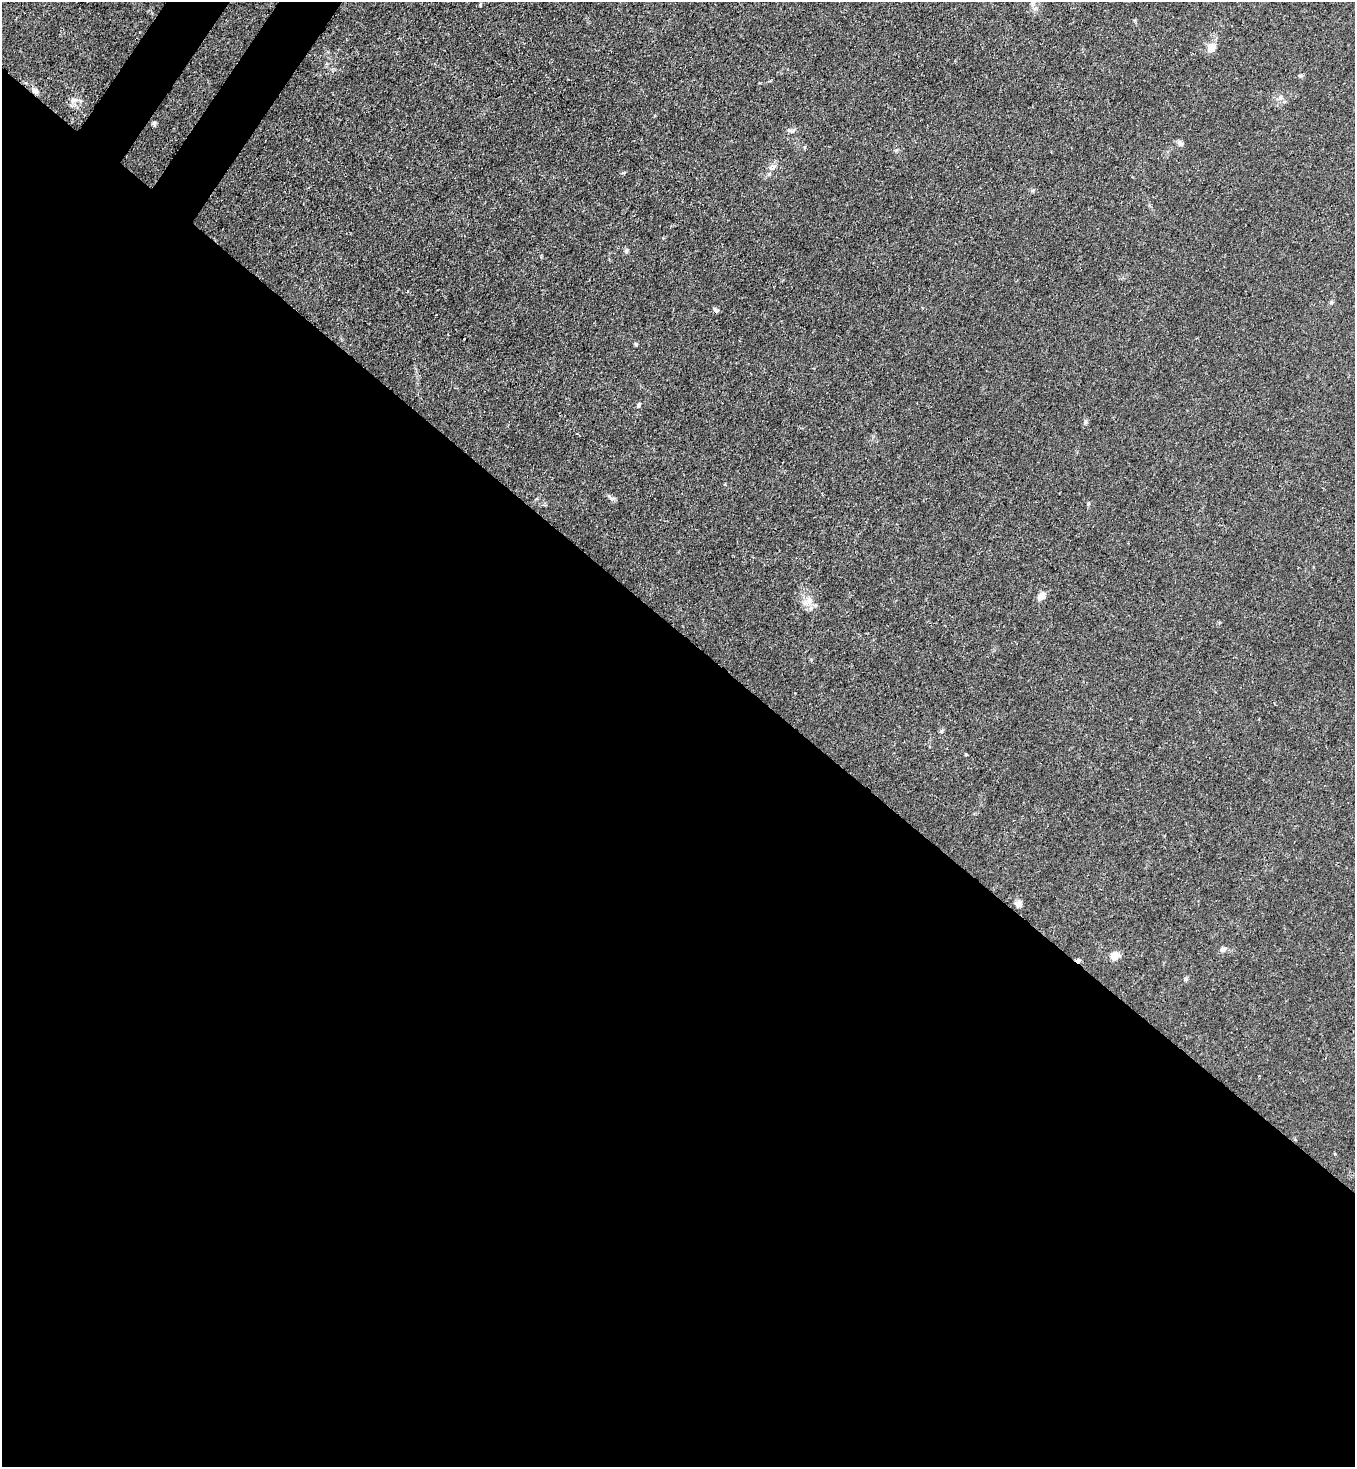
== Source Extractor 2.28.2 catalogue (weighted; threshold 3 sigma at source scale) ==
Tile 14 of 4 x 4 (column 2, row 4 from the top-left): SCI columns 1717-3069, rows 60-1524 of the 6000 x 5978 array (HDU 1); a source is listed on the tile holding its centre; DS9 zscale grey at full resolution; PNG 1357 x 1469 px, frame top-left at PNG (2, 2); no overlay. Shown black and unused: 58% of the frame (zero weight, under 3 of 4 exposures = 7% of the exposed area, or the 3 px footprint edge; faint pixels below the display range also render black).
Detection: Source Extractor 2.28.2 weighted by HDU 2 'WHT'; one run over the whole footprint, this tile lists its part. Background 0.02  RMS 0.0026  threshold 0.0118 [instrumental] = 3 sigma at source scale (4.5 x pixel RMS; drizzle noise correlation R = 1.50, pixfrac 1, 0.05/0.05 arcsec/px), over >= 5 px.
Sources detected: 24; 1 cosmic-ray / hot-pixel residue — not listed; the other 23 listed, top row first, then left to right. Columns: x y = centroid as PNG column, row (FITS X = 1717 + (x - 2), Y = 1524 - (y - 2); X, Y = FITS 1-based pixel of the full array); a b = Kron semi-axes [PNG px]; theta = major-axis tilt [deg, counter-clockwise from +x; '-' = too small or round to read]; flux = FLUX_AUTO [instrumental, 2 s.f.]
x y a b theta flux
1035 9 7 4 -18 0.53
1211 48 11 10 - 2.6
1301 76 7 5 0 0.43
35 91 12 7 -37 1.3
1280 98 7 4 18 0.53
74 100 11 8 -10 1.4
154 124 5 4 - 0.5
1181 144 9 6 -20 0.77
772 167 13 6 21 1.2
626 251 8 5 -71 0.48
407 291 3 3 - 0.28
716 310 8 5 -43 0.63
636 344 5 5 - 0.31
639 405 6 5 - 0.41
1088 503 5 4 - 0.31
1041 597 9 6 52 2.6
809 600 10 6 -84 1.4
966 754 3 3 - 0.47
1019 903 9 8 - 1.2
1223 949 7 6 - 0.86
1114 956 8 7 - 2.9
1078 960 6 5 - 0.7
1186 978 6 5 - 0.43
Overlapping masked pixels (flux is a lower limit): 2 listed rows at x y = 35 91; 1078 960
Unlisted compact peaks at least as high as the median listed source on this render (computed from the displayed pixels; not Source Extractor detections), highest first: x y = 612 498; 623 173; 1085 422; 941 731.